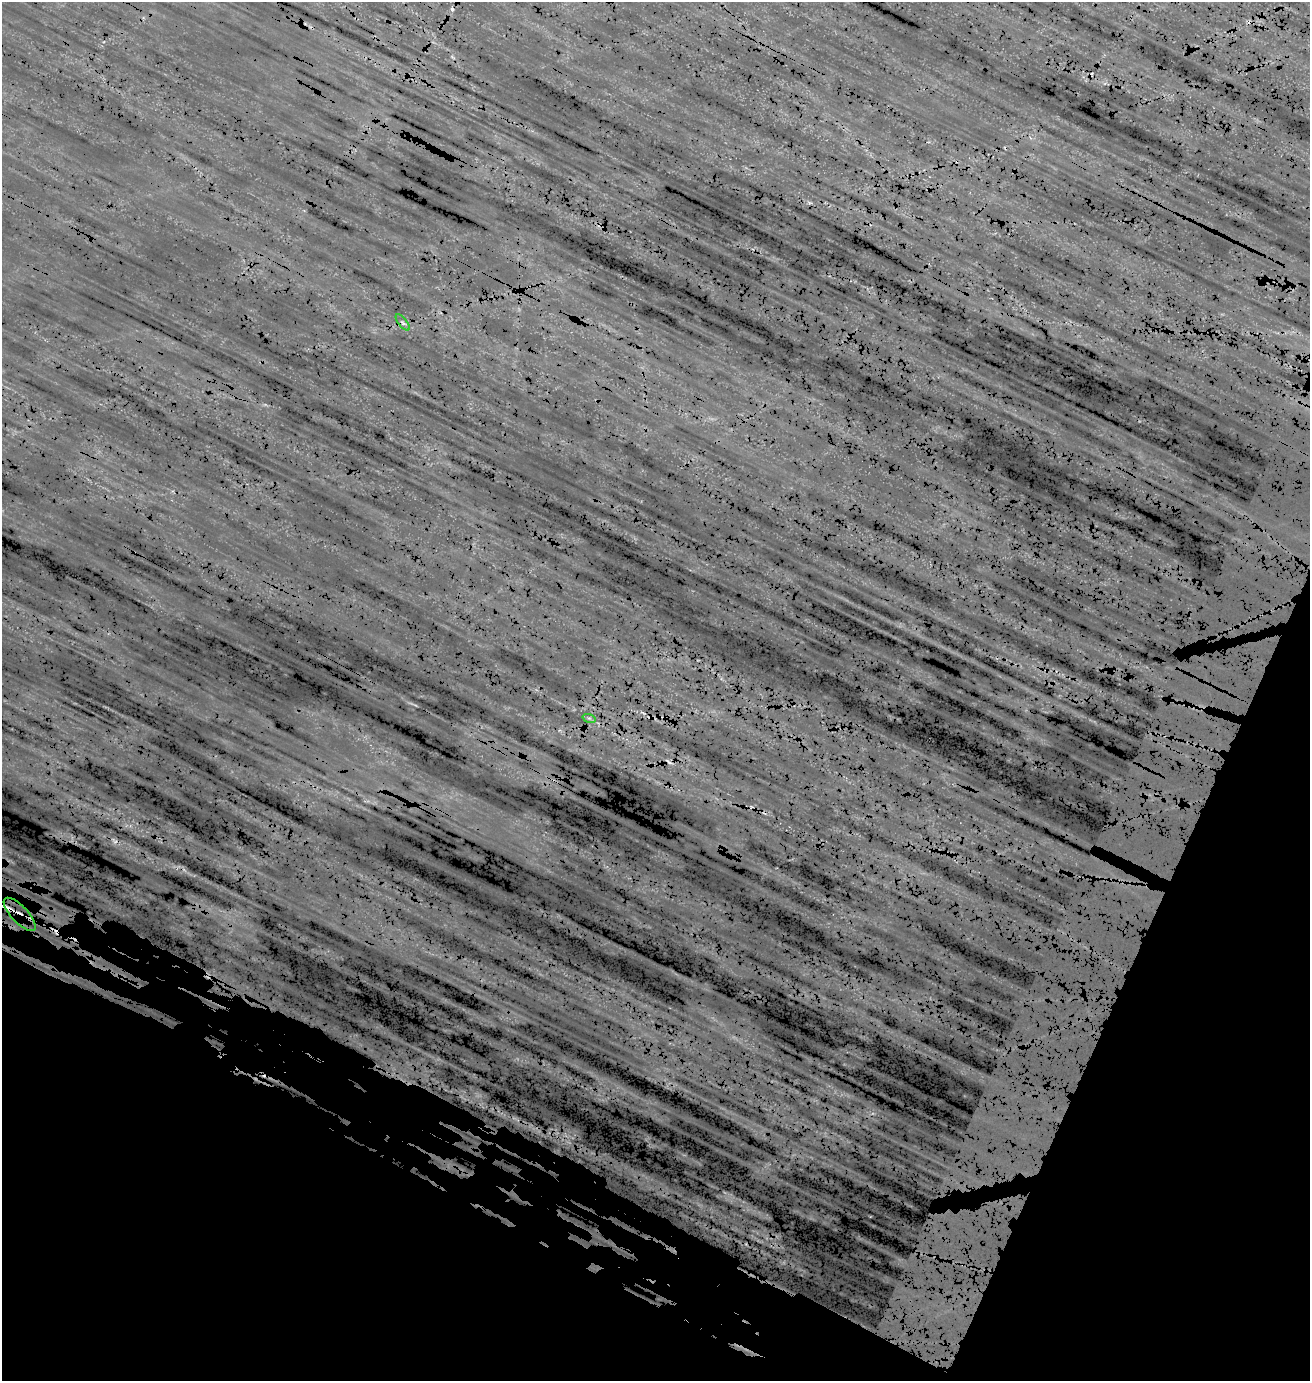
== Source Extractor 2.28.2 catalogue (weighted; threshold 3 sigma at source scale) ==
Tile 15 of 4 x 4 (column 3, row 4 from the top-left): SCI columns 3113-4420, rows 245-1623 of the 5976 x 5957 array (HDU 1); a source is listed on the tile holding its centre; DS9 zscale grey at full resolution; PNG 1312 x 1383 px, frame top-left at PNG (2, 2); each listed source drawn as its Kron ellipse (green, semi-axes under 4 px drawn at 4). Shown black and unused: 24% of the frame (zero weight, under 3 of 5 exposures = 18% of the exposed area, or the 3 px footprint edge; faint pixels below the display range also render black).
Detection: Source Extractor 2.28.2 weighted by HDU 2 'WHT'; one run over the whole footprint, this tile lists its part. Background 0.104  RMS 0.082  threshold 0.37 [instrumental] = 3 sigma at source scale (4.5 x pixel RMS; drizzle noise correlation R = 1.50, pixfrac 1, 0.05/0.05 arcsec/px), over >= 5 px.
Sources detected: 7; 3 cosmic-ray / hot-pixel residue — neither listed nor drawn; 1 inside a brighter listed object's ellipse — not listed separately; the other 3 listed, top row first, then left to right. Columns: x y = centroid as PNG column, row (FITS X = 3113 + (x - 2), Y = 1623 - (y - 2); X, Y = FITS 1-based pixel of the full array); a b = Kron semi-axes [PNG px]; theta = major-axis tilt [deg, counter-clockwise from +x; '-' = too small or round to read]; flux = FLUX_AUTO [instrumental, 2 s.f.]
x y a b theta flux
403 322 10 4 -51 19
589 718 7 4 -18 15
20 914 21 8 -47 63
Overlapping masked pixels (flux is a lower limit): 1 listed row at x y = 20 914